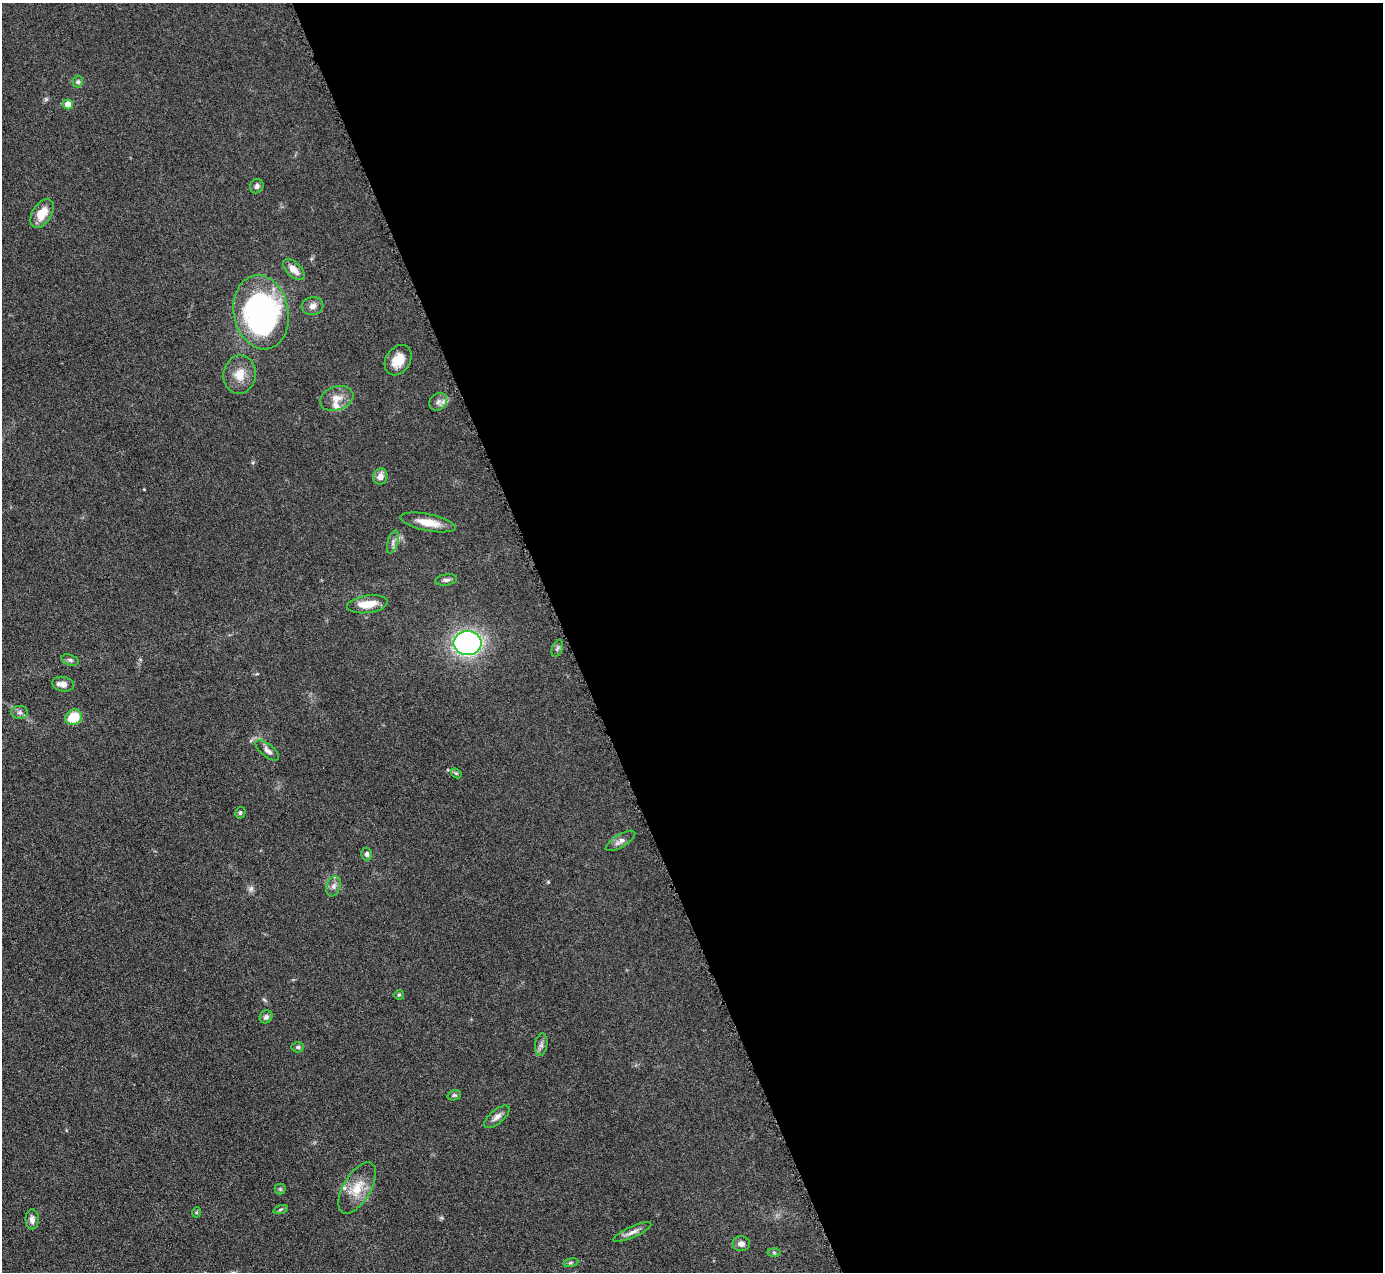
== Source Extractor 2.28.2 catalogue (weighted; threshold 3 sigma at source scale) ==
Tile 8 of 4 x 4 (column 4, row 2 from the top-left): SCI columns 4146-5526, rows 2824-4093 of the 5530 x 5515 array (HDU 1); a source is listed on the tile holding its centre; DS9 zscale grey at full resolution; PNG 1385 x 1274 px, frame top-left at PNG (2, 3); each listed source drawn as its Kron ellipse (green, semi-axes under 4 px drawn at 4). Shown black and unused: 59% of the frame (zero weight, under 4 of 8 exposures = <1% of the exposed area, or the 3 px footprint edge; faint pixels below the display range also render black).
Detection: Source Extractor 2.28.2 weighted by HDU 2 'WHT'; one run over the whole footprint, this tile lists its part. Background 0.0476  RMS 0.0039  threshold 0.0158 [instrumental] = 3 sigma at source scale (4.09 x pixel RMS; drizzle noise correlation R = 1.36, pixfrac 0.8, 0.05/0.05 arcsec/px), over >= 5 px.
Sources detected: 49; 1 too faint to see at this stretch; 1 inside a brighter object's white glare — neither listed nor drawn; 4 inside a brighter listed object's ellipse — not listed separately; the other 43 listed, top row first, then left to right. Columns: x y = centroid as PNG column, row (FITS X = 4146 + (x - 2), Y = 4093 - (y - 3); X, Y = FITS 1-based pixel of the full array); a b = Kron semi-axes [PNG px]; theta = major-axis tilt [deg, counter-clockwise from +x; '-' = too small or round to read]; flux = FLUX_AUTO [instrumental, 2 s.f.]
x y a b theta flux
78 82 6 5 - 0.7
68 104 5 5 - 3.9
257 186 7 6 - 1.1
42 213 16 9 57 6.7
294 269 13 7 -44 3.3
313 306 11 9 15 1.9
261 312 37 27 -79 88
398 360 16 12 56 5.8
240 375 19 16 81 5.6
337 398 17 11 19 3.9
438 402 9 8 - 1.7
380 476 8 7 - 2.6
428 522 28 8 -11 6
393 542 12 5 74 1.3
446 580 11 5 7 1.2
367 604 20 8 8 5.8
468 643 14 12 0 98
557 648 8 5 69 0.74
70 660 9 5 -16 0.87
63 684 11 7 -12 1.9
20 712 8 6 0 1.2
73 717 9 7 25 8.5
267 750 14 6 -39 1.7
456 773 6 4 -41 0.49
240 813 6 5 - 0.63
620 841 17 6 31 1.8
367 854 6 5 - 0.92
333 886 10 6 70 1.5
399 995 5 4 - 0.59
266 1017 7 6 - 1
541 1045 11 6 81 1.4
298 1047 6 5 - 0.66
454 1095 7 5 18 0.61
497 1117 15 6 40 1.9
357 1188 28 13 60 7.8
280 1189 5 5 - 0.56
280 1210 7 3 19 0.57
197 1212 5 3 - 0.36
32 1219 10 6 90 1.7
632 1232 21 5 24 2.1
741 1244 8 7 - 1.8
774 1252 6 4 -2 0.54
571 1263 7 4 9 0.55